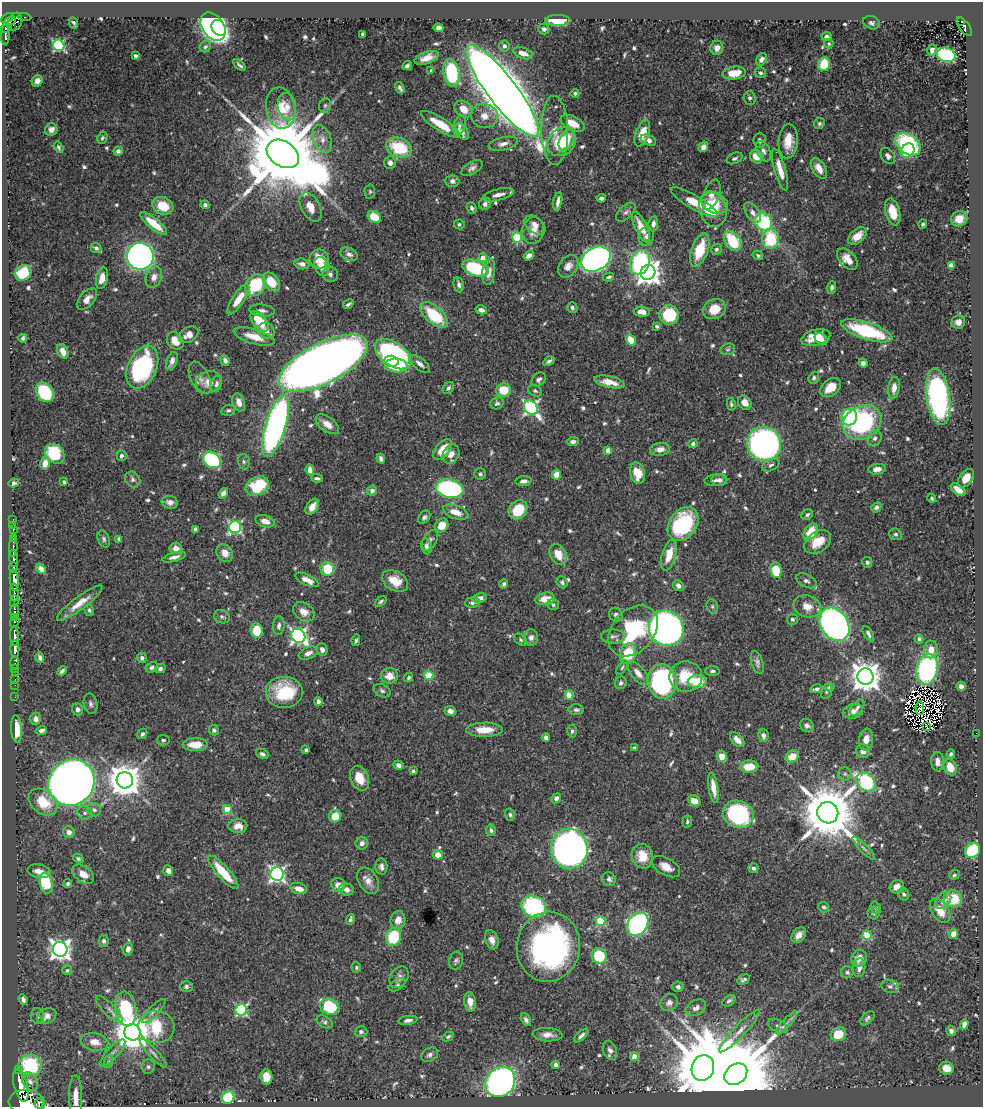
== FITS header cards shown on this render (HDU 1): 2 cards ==
NAXIS1  =                  981
NAXIS2  =                 1105

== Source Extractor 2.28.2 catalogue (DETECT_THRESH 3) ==
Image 981 x 1105 px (HDU 1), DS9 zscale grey, 1 PNG px = 1 image px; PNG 985 x 1109 px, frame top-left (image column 1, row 1105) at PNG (2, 2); each listed source drawn as its Kron ellipse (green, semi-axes under 4 px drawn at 4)
Background 0.469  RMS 0.014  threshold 0.0422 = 3 sigma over >= 5 px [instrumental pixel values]
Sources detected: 694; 12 with non-positive FLUX_AUTO (blend fragments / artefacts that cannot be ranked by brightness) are neither listed nor drawn; of the other 682, the 500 brightest by FLUX_AUTO listed and drawn (182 fainter detections omitted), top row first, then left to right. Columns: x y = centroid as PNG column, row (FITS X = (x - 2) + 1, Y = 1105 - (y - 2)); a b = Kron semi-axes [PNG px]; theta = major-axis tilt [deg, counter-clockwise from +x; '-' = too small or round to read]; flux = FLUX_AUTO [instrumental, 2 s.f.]
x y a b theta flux
25 17 7 2 -4 19
7 18 7 4 27 350
558 20 12 5 1 24
10 21 6 3 29 130
15 21 9 7 69 300
961 22 3 2 - 25
73 23 6 3 -67 2.4
872 23 8 6 -19 3.3
213 26 15 10 -54 470
964 27 11 5 -53 18
6 28 6 3 25 150
219 28 8 6 -56 190
439 28 5 4 - 5.3
544 29 5 5 - 2.9
362 34 4 3 - 1.8
5 35 10 3 89 160
826 36 5 4 - 3.3
829 44 5 4 - 2
59 45 6 5 - 120
504 46 5 5 - 2.9
205 47 6 5 - 1.9
717 48 7 6 - 6.2
932 50 5 4 - 3.9
523 53 10 5 -17 7.6
946 55 9 7 -18 140
135 56 4 3 - 2
427 58 12 6 19 9.4
761 59 7 5 55 4.1
824 64 7 6 - 29
239 65 7 3 -43 2.2
407 66 5 3 - 2.2
431 71 4 3 - 2.8
451 73 14 8 -77 79
734 73 11 6 9 21
760 73 6 5 - 2.4
37 81 6 5 - 5.6
400 88 6 3 -60 3.2
502 91 56 14 -52 3600
575 93 4 4 - 2.2
750 98 6 6 - 2.3
325 105 7 5 73 2.1
287 107 14 9 -79 9.4
281 108 21 14 -80 23
463 109 10 7 -42 12
484 116 13 12 - 11
573 123 13 7 -26 17
819 123 6 5 - 2
440 124 22 6 -32 22
459 125 10 5 73 3.3
51 130 6 6 - 5.4
555 130 34 13 -89 20
462 132 9 5 -59 6.5
642 133 14 6 68 19
102 138 6 5 - 1.8
322 139 14 8 -69 8.5
567 139 12 6 60 15
648 140 8 5 -21 5.2
760 140 7 6 - 2.9
788 141 17 9 86 15
562 142 15 13 47 40
503 144 15 6 13 6.3
908 144 14 9 -35 110
58 147 6 4 -59 2
703 147 5 4 - 5.4
399 148 13 9 -21 46
118 151 4 4 - 2.8
763 151 11 6 -65 4
908 151 8 6 50 44
283 154 17 12 -33 19000
888 156 9 6 -54 3.8
756 157 7 6 - 11
735 158 8 5 23 2.3
390 163 6 6 - 3.8
472 168 12 6 32 3.9
819 168 11 6 -59 9.8
780 170 22 5 -74 14
452 181 7 6 - 3.1
370 191 7 5 -89 1.8
711 194 16 8 70 8.1
498 195 16 5 13 7
601 198 5 3 - 2.8
558 201 9 3 79 5.7
694 202 27 7 -30 33
715 203 14 10 -23 19
485 204 6 5 - 3.6
205 205 4 4 - 2.5
163 206 11 8 -25 22
311 207 16 9 -61 14
472 208 6 4 -66 2.1
713 209 18 13 -72 23
626 212 12 6 44 3.4
893 212 14 7 -76 19
753 213 11 6 -55 5.1
374 217 7 5 -30 23
959 219 8 7 - 14
763 222 9 8 - 85
154 224 17 5 -39 21
459 224 5 5 - 1.8
653 224 7 4 81 4
923 224 4 4 - 2.1
535 225 12 7 -40 7.3
641 227 16 6 -65 19
533 230 13 10 74 11
646 236 9 7 76 3.9
857 236 11 6 41 13
517 238 5 4 - 67
771 239 10 8 -85 51
733 241 11 7 -55 46
96 248 5 5 - 2.8
716 249 5 5 - 2.7
700 250 17 8 70 33
349 254 9 6 -23 4
529 255 6 4 36 5.5
758 255 5 4 - 1.9
140 256 13 13 - 470
483 258 4 4 - 11
319 259 10 9 - 19
596 259 15 11 28 480
847 259 12 7 -48 10
640 262 13 9 67 110
302 264 7 5 -9 4.6
951 265 4 4 - 12
321 266 10 7 -68 11
568 266 12 9 53 7.2
475 268 14 8 -19 76
489 272 13 6 83 8.5
648 272 8 7 - 960
23 273 9 7 37 34
330 274 8 7 - 3.5
154 277 11 8 67 6.7
609 277 5 4 - 2
102 278 11 6 77 10
271 282 10 7 -52 22
255 285 12 9 53 63
459 285 8 5 -81 3.2
832 287 6 4 87 2.3
87 299 13 7 49 7.3
238 299 17 6 56 16
348 304 6 3 31 2
572 307 5 5 - 2.4
714 309 12 9 25 19
262 310 13 6 -6 4.3
481 310 6 4 -13 4.9
642 312 8 5 -4 8.7
434 315 17 8 -41 45
669 315 10 9 - 58
260 321 12 6 -53 32
958 322 7 6 - 5.5
657 326 4 3 - 1.9
266 331 9 7 -46 5.1
867 331 27 8 -18 81
189 335 11 7 31 8.3
254 336 21 7 -16 17
23 338 4 3 - 1.8
816 338 15 8 14 20
821 339 7 5 -43 6.3
631 340 6 4 -56 23
175 341 9 7 -50 12
728 349 7 5 15 1.9
63 351 7 5 -62 9.6
393 354 20 12 -34 210
225 360 5 4 - 3.5
172 361 9 5 69 6.1
391 361 7 5 -2 25
549 361 6 3 32 2.3
323 363 49 20 27 1900
863 363 4 4 - 4.4
420 364 12 5 -38 5.3
396 366 11 7 -6 38
142 367 22 14 66 130
200 378 17 9 -64 6.3
814 378 6 5 - 2.4
539 379 8 6 45 3.6
209 382 13 11 22 11
609 382 16 5 -12 14
216 384 8 5 72 2.9
448 388 6 5 - 2.6
830 388 11 8 38 13
894 388 11 5 82 6.8
503 390 7 6 - 27
535 391 7 5 -28 2.4
45 392 10 8 -55 68
938 397 28 11 -82 280
239 402 9 6 -72 7.4
497 403 7 5 29 2.7
745 403 8 6 -53 6.9
731 404 6 4 -79 2
531 408 8 6 -51 220
228 410 7 5 13 1.9
849 417 8 7 - 63
862 422 20 16 30 130
327 424 13 7 -37 9.6
275 426 32 10 73 390
875 438 8 6 66 3.4
573 442 6 4 3 3.5
693 444 4 4 - 2.4
764 444 17 16 - 370
660 449 10 6 6 7.8
443 450 12 7 50 19
608 450 4 4 - 11
55 454 11 8 -44 48
451 454 10 8 62 8.3
121 456 5 5 - 3.4
381 459 5 4 - 3.2
212 460 9 7 -37 100
244 462 8 6 -75 2.2
45 463 6 4 79 7.4
771 465 9 5 26 3.1
877 469 8 5 7 6.8
310 470 5 4 - 6.7
637 473 11 7 -75 21
480 474 6 6 - 2.1
557 475 5 4 - 13
317 478 6 3 -7 2.6
966 478 10 6 53 11
133 479 8 7 - 3.3
715 480 11 5 3 3.4
719 480 8 6 0 3.3
523 481 8 5 6 4.3
64 482 4 3 - 1.8
14 483 5 4 - 2.5
257 486 12 9 29 42
450 489 14 9 -11 150
958 490 8 4 -37 8.6
372 491 5 5 - 2.9
223 493 6 4 53 3.8
932 498 4 4 - 1.9
170 502 8 6 -13 4.5
312 507 9 5 56 7.5
876 507 5 4 - 3.5
518 510 10 8 49 36
456 512 13 6 -20 12
807 515 6 5 - 2.8
424 517 7 5 52 2.9
13 519 3 2 - 18
265 521 10 6 -15 7.7
683 524 18 13 54 88
13 525 2 2 - 5.3
442 525 7 6 - 16
235 527 6 6 - 160
13 529 3 3 - 40
195 529 4 4 - 5.1
811 532 9 6 58 22
896 534 6 6 - 2.3
13 539 3 2 - 66
104 539 9 5 -69 2.6
119 539 4 4 - 2.5
430 540 11 6 60 3.7
818 542 15 10 35 18
426 546 8 5 -81 3.2
13 547 10 3 87 190
176 548 6 5 - 9.5
225 553 9 7 -55 8.8
558 554 11 8 -62 14
669 555 16 7 74 18
174 557 12 4 16 4.5
14 559 8 4 -84 1100
867 562 5 5 - 2.2
13 568 5 3 - 400
41 569 6 4 -46 5.4
327 569 7 6 - 34
776 570 8 5 -81 25
14 580 11 4 -84 2300
307 580 12 5 -26 9.1
395 581 14 9 -30 17
806 581 11 6 -28 3.4
562 582 6 5 - 2.1
504 584 4 3 - 1.9
678 586 6 5 - 4.3
14 592 9 3 -86 350
480 598 7 4 12 5.4
545 599 10 6 12 14
14 601 6 3 76 370
381 601 6 4 37 1.8
80 603 28 6 37 14
472 603 7 5 6 3.2
553 605 6 5 - 2.2
712 606 7 5 -76 1.9
807 606 14 10 -18 12
89 610 6 4 -73 2.1
14 611 7 3 89 430
304 612 11 8 -35 8.9
616 615 7 6 - 3.6
222 617 8 6 -25 2.7
14 618 3 3 - 99
792 619 5 5 - 2.1
15 622 6 4 74 130
834 624 18 13 -55 380
279 626 9 5 84 3.7
666 628 18 17 - 630
257 630 7 6 - 22
633 631 29 21 48 92
868 634 9 4 -59 3
15 636 10 3 -86 1100
298 636 7 6 - 330
613 636 12 7 0 3.9
531 637 8 7 - 4.9
919 639 4 4 - 2
356 640 6 4 77 1.9
520 640 7 5 -42 1.9
15 649 9 4 -89 1300
322 649 6 5 - 4
931 649 9 7 89 11
308 653 10 6 22 4.9
628 654 11 8 72 35
40 658 5 4 - 3
142 658 5 4 - 3.5
14 662 6 3 85 62
757 662 11 6 -73 3.5
152 667 6 5 - 2.7
622 667 8 4 58 2
15 668 2 2 - 11
160 669 5 4 - 3.2
927 669 15 10 79 150
62 671 5 3 - 2.7
712 671 7 4 3 2.2
15 672 2 2 - 14
638 673 14 6 -52 8.1
429 675 4 4 - 38
389 676 8 7 - 11
865 676 8 8 - 1600
409 677 5 4 - 2
686 677 16 15 - 33
15 679 2 2 - 12
662 681 17 14 -82 170
697 681 9 6 4 26
621 683 6 5 - 2.4
15 685 2 2 - 6.4
961 686 4 4 - 4.1
830 687 5 4 - 2.1
816 689 6 3 12 2.7
382 691 9 6 -27 2.6
827 691 8 5 71 1.8
285 692 19 16 0 48
569 695 4 4 - 24
15 697 2 2 - 9.2
318 701 4 4 - 3.7
91 704 10 6 -77 3.4
857 707 9 5 53 3.2
920 708 7 3 -85 3.7
77 709 6 5 - 4
576 710 8 5 0 2.7
450 711 6 5 - 4.1
853 711 10 7 11 7
36 719 6 5 - 5.4
807 726 7 6 - 3.4
927 727 3 2 - 1.8
16 729 13 5 -86 20
42 730 5 4 - 3.9
214 730 5 5 - 2.6
484 730 18 7 0 17
572 731 6 4 87 2.3
976 733 2 2 - 44
142 734 5 4 - 2.2
763 736 6 5 - 3.7
546 737 4 4 - 3.9
163 740 6 5 - 2.2
737 740 9 5 -47 6.9
866 740 11 7 81 8.8
195 745 12 6 1 17
634 748 4 4 - 2.1
306 750 4 3 - 1.8
863 751 7 7 - 6.5
262 754 6 4 -26 2.7
951 754 4 3 - 1.8
722 756 5 5 - 13
792 756 6 5 - 15
937 762 10 6 -86 6.4
399 765 5 4 - 3.8
749 767 9 6 4 17
950 767 8 6 -67 18
413 771 4 3 - 2.8
845 774 6 6 - 2.6
359 778 13 9 -68 16
125 780 8 8 - 2100
71 782 24 22 44 1500
866 782 11 8 -44 100
713 788 15 4 -81 12
556 798 5 4 - 4.7
694 801 7 5 -27 12
43 802 16 11 -38 31
227 809 4 4 - 30
94 810 7 6 - 2.9
85 813 7 6 - 3.4
828 813 11 10 - 7000
738 814 15 13 -19 130
510 815 6 5 - 2.4
335 816 6 6 - 15
687 822 6 5 - 2
238 826 9 7 1 8.1
491 830 6 4 -83 2.3
69 832 6 5 - 4.4
362 843 6 6 - 4.8
864 848 15 3 -45 3.2
569 849 20 18 -85 1000
972 850 8 7 - 68
438 855 5 5 - 8.9
642 856 12 10 -72 18
78 858 6 4 -29 1.9
381 867 8 6 -85 3.9
666 867 15 8 -29 11
753 868 5 4 - 3.8
168 870 5 5 - 6.9
39 871 12 6 -10 7.1
223 872 22 6 -48 36
83 874 12 7 -35 12
277 874 7 6 - 280
954 875 5 4 - 1.9
609 879 7 6 - 3.1
368 881 14 9 -59 8.5
46 883 11 6 -80 75
68 884 5 4 - 2.1
338 885 7 7 - 7.7
897 887 7 6 - 7.9
299 889 9 5 -15 8.2
346 889 7 6 - 5.8
904 894 6 5 - 2.4
953 899 9 8 - 33
943 901 9 6 48 6.6
534 907 13 10 -27 110
824 907 5 5 - 2.6
876 908 6 5 - 2.2
940 911 13 8 -55 16
874 913 6 6 - 2.4
350 919 5 3 - 1.9
398 920 9 7 76 9.6
600 921 5 5 - 59
638 924 12 9 57 290
953 934 5 4 - 6.9
799 935 9 6 52 6.7
867 935 5 4 - 45
393 937 9 7 72 46
492 940 10 6 -70 6.5
104 941 6 5 - 2.9
548 947 35 31 80 280
60 949 7 7 - 650
128 949 6 5 - 4.6
599 956 8 7 - 37
859 958 8 7 - 9.4
456 961 9 7 71 2.7
356 967 5 5 - 1.8
859 968 9 6 82 5.7
67 970 5 4 - 2.2
847 972 6 6 - 2.4
399 977 11 8 55 4.9
744 980 7 4 26 2.6
397 985 9 5 31 2.3
186 986 6 5 - 2.7
890 986 9 6 -16 3.1
678 987 5 5 - 3
23 999 5 4 - 3.5
729 1001 7 5 37 2.4
470 1002 10 6 -83 8.4
669 1003 9 8 - 4.2
330 1007 10 7 -21 51
696 1008 11 7 30 4.2
109 1009 18 5 -45 5.3
126 1009 17 10 -82 76
241 1010 6 5 - 130
154 1011 16 5 46 3.8
37 1016 8 6 -86 3
47 1016 10 7 28 7.7
867 1018 8 5 46 2.7
408 1020 9 4 8 3.6
526 1020 7 4 -61 3.4
324 1022 9 5 -31 2.4
786 1023 15 3 48 4.3
964 1024 5 4 - 6.3
778 1026 10 6 -26 4.1
156 1027 18 16 -4 46
740 1031 29 6 46 9.3
951 1031 5 5 - 3.3
133 1032 8 8 - 2700
361 1032 6 5 - 2.9
838 1034 8 6 27 28
548 1035 15 6 -3 7.8
581 1036 9 4 41 3.4
448 1037 6 4 27 1.9
95 1042 14 8 -12 11
610 1050 10 6 -67 4.3
112 1053 18 5 47 5.6
153 1053 19 4 -47 4.3
430 1055 9 6 29 3.3
634 1057 4 4 - 17
109 1061 7 4 70 2
556 1065 4 4 - 6.6
30 1066 11 10 - 84
148 1067 7 7 - 2.6
703 1068 13 11 72 11000
947 1068 7 6 - 8.2
18 1070 3 3 - 75
736 1074 12 9 38 23000
266 1077 7 6 - 15
30 1082 10 7 -58 4.7
500 1082 16 14 47 400
21 1086 16 7 -75 3500
76 1097 22 6 -89 11
228 1098 6 6 - 52
27 1102 18 12 -4 6200
39 1103 5 3 - 440
At the frame edge (FLAGS 8, measured only in part): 2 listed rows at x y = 27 1102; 39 1103
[182 fainter detections neither listed nor drawn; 12 non-positive-flux detections neither listed nor drawn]